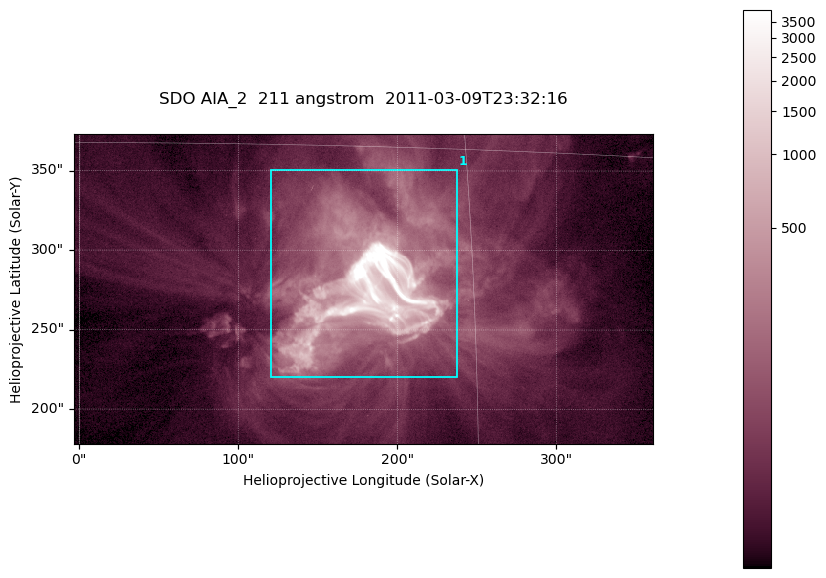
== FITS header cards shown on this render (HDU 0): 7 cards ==
TELESCOP= 'SDO     '           /
INSTRUME= 'AIA_2   '           /
WAVELNTH=                  211 /
WAVEUNIT= 'angstrom'           /
DATE-OBS= '2011-03-09T23:32:16.30' /
CTYPE1  = 'HPLN-TAN'           /
CTYPE2  = 'HPLT-TAN'           /

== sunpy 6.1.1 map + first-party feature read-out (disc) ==
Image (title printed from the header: SDO AIA_2  211 angstrom  2011-03-09T23:32:16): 606 x 324 px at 0.601 arcsec/px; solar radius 967 arcsec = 1609 px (partial field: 2.4% of the solar disc is inside the frame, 100% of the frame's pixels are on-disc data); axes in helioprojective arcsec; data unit not stated in the header (colour bar unlabelled)
Pointing: header CRPIX1/2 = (2040.79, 2040.71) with CRVAL1/2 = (0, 0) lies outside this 606 x 324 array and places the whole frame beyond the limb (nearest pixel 1.39 R_sun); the SolarSoft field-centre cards XCEN/YCEN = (178.5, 275.7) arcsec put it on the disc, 1861 arcsec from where CRPIX/CRVAL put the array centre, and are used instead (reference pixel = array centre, CRVAL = XCEN/YCEN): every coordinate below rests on XCEN/YCEN
Orientation: roll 0.0565 deg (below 1 deg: not rotated)
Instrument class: DISC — disc imager (sunpy class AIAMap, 211 A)
Bright regions (active regions / flare kernels): reference = the on-disc median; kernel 5 px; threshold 5 sigma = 151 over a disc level ~36.1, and >= 1.15x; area >= 196 px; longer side >= 4 px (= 2.4 arcsec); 1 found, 1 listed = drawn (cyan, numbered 1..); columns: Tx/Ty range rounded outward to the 2 arcsec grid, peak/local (2 s.f.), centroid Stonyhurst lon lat
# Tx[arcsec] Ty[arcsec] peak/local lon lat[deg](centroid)
1 120..238 220..352 208 +11 +10